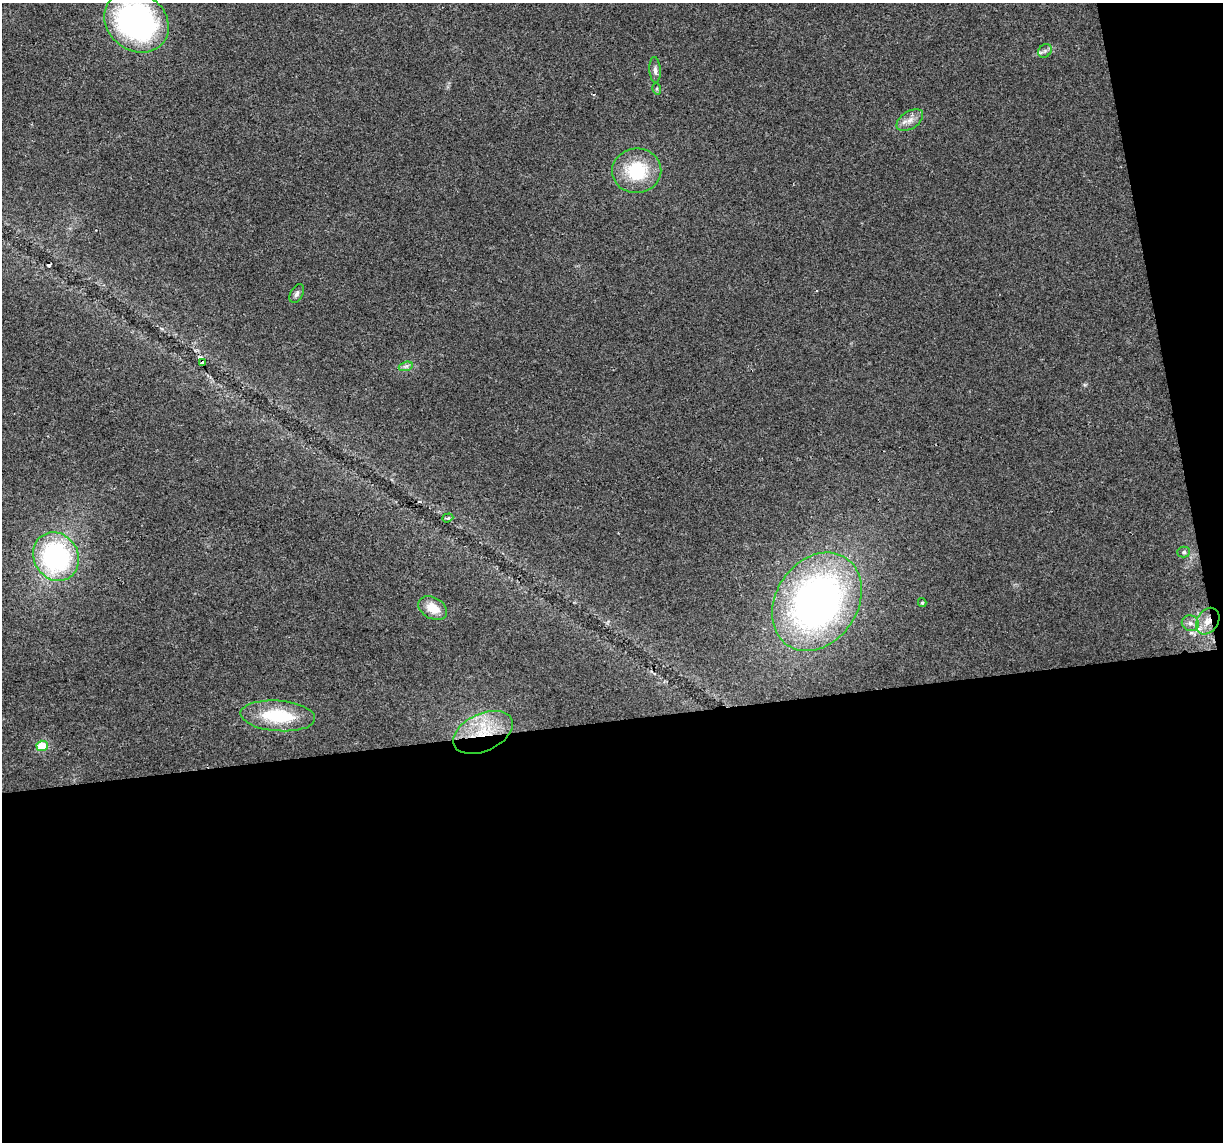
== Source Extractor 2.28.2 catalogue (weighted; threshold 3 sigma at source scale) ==
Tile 16 of 4 x 4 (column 4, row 4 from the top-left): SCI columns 3663-4883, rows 74-1213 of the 4883 x 4659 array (HDU 1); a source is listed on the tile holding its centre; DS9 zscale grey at full resolution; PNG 1225 x 1144 px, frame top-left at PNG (2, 3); each listed source drawn as its Kron ellipse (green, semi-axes under 4 px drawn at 4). Shown black and unused: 40% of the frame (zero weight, under 2 of 3 exposures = <1% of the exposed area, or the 3 px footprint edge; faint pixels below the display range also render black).
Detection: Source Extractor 2.28.2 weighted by HDU 2 'WHT'; one run over the whole footprint, this tile lists its part. Background 0.0499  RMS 0.0068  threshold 0.0307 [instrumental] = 3 sigma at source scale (4.5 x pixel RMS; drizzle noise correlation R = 1.50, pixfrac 1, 0.0396/0.0396 arcsec/px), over >= 5 px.
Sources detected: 23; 2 cosmic-ray / hot-pixel residue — neither listed nor drawn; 1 inside a brighter listed object's ellipse — not listed separately; the other 20 listed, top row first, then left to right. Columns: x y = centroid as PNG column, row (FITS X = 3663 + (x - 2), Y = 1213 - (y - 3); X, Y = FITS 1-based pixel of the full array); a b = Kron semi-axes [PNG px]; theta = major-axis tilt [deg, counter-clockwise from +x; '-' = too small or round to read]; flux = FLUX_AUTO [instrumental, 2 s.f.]
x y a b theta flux
136 22 34 28 -37 180
1045 51 7 6 - 1.9
655 70 13 5 -87 2.7
657 89 6 3 -73 0.87
910 120 15 8 34 5.5
637 171 24 22 5 35
297 293 10 6 64 2.2
203 363 4 4 - 9.5
406 366 7 4 18 1.7
448 518 6 4 19 1.2
1184 552 6 5 - 1.4
56 557 25 22 -59 120
817 602 52 41 56 320
922 603 4 4 - 0.79
433 608 15 10 -29 11
1208 621 14 10 57 8.6
1190 623 8 7 - 3.1
278 716 37 15 -5 38
483 732 32 18 25 34
42 746 6 5 - 25
Overlapping masked pixels (flux is a lower limit): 3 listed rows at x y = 203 363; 1208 621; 483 732
Isophote crosses this tile's border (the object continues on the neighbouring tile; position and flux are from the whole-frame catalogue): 1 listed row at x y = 136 22
Unlisted compact peaks at least as high as the median listed source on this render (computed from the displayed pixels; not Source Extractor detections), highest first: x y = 1085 385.